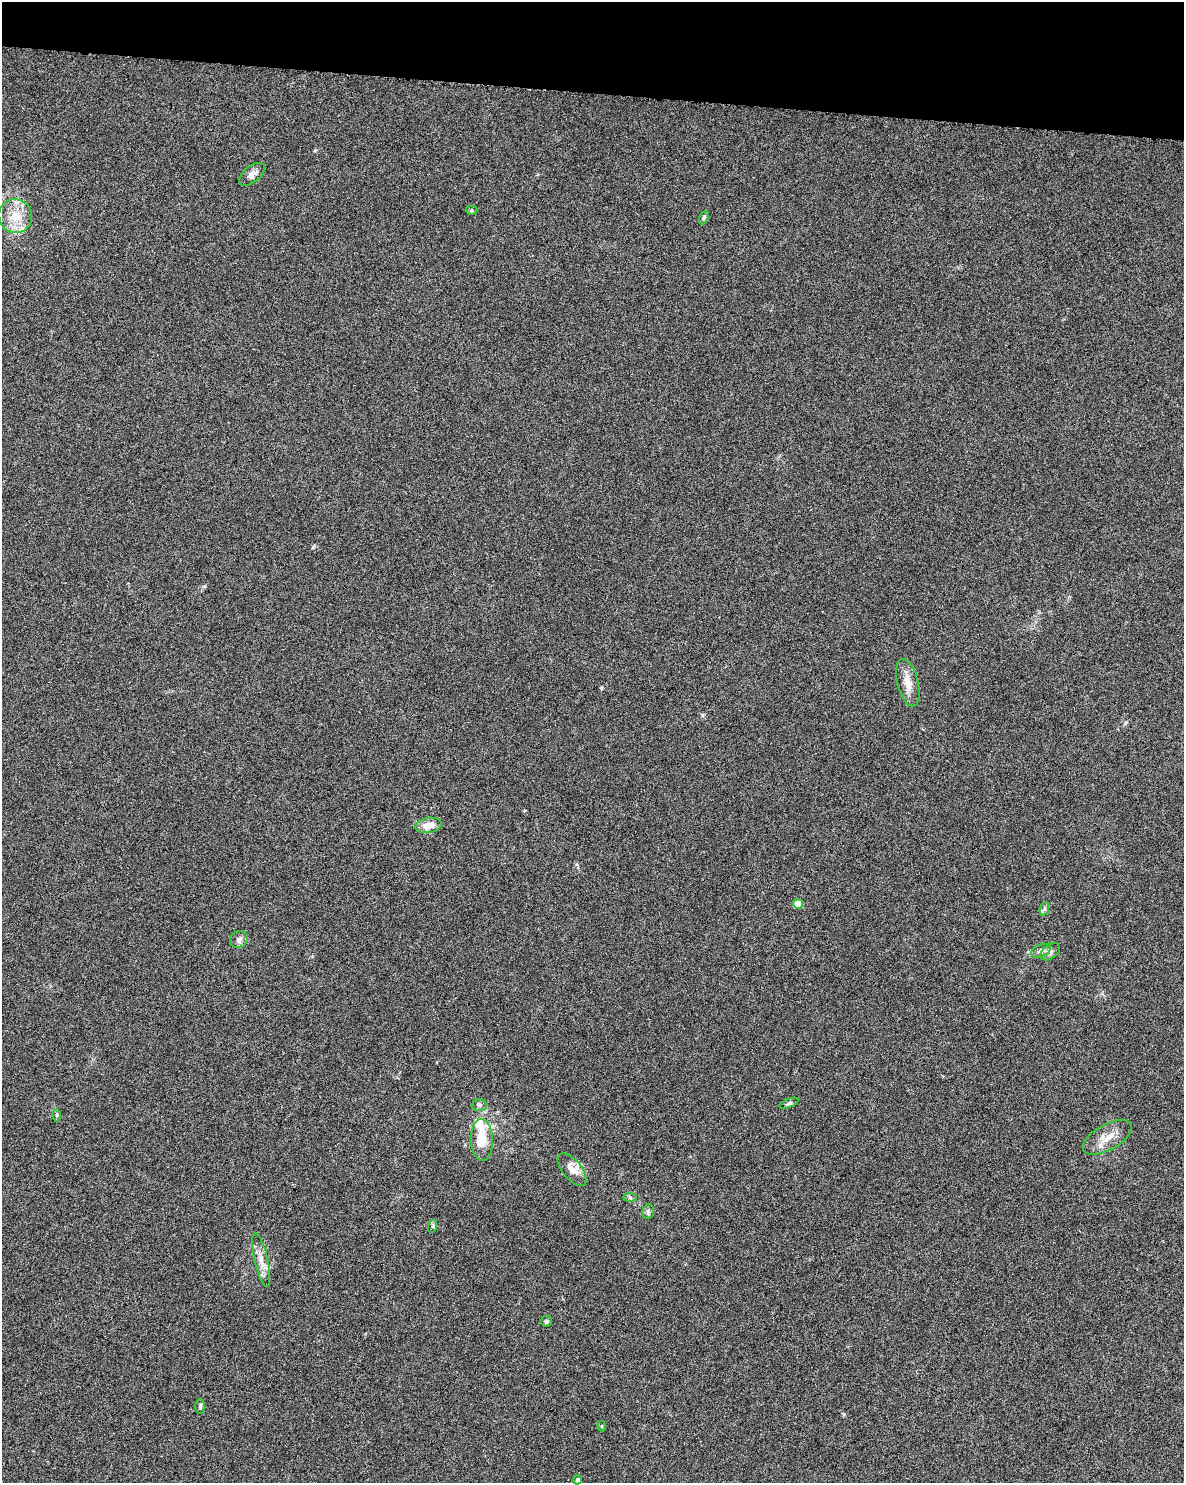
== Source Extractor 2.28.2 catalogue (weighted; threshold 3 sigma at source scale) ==
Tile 2 of 4 x 3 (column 2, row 1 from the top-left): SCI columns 1184-2365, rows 3192-4672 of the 4740 x 4960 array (HDU 1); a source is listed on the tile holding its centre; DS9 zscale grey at full resolution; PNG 1186 x 1485 px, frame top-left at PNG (2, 2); each listed source drawn as its Kron ellipse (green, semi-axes under 4 px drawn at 4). Shown black and unused: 6% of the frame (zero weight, under 3 of 6 exposures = <1% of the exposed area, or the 3 px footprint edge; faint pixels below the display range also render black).
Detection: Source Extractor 2.28.2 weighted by HDU 2 'WHT'; one run over the whole footprint, this tile lists its part. Background 0.0175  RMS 0.0035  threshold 0.0143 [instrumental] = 3 sigma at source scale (4.09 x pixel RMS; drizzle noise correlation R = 1.36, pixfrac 0.8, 0.0396/0.0396 arcsec/px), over >= 5 px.
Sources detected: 29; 4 inside a brighter listed object's ellipse — not listed separately; the other 25 listed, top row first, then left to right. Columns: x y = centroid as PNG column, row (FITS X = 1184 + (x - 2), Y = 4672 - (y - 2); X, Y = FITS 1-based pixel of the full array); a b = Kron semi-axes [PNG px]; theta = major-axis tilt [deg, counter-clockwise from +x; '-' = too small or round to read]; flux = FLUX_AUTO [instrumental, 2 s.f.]
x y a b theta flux
252 174 15 8 39 2.1
472 210 6 4 0 0.42
15 216 17 16 - 6.6
704 217 7 4 63 0.53
908 683 24 10 -76 4.1
428 825 13 7 9 3.7
798 904 5 4 - 4.5
1044 909 7 4 71 0.69
239 939 9 8 - 1.3
1041 951 10 6 22 1.2
1050 952 11 7 37 1.2
789 1103 10 4 21 0.67
479 1105 7 6 - 0.77
57 1115 6 4 89 0.46
1107 1137 27 12 29 5.2
482 1140 21 11 -88 7.1
572 1170 19 9 -51 3.5
630 1197 7 4 0 0.59
648 1212 7 5 72 0.74
433 1226 6 4 72 0.47
261 1260 27 6 -77 3.4
546 1321 6 5 - 0.61
200 1406 7 5 88 0.6
602 1426 5 3 - 0.29
578 1480 4 4 - 0.92